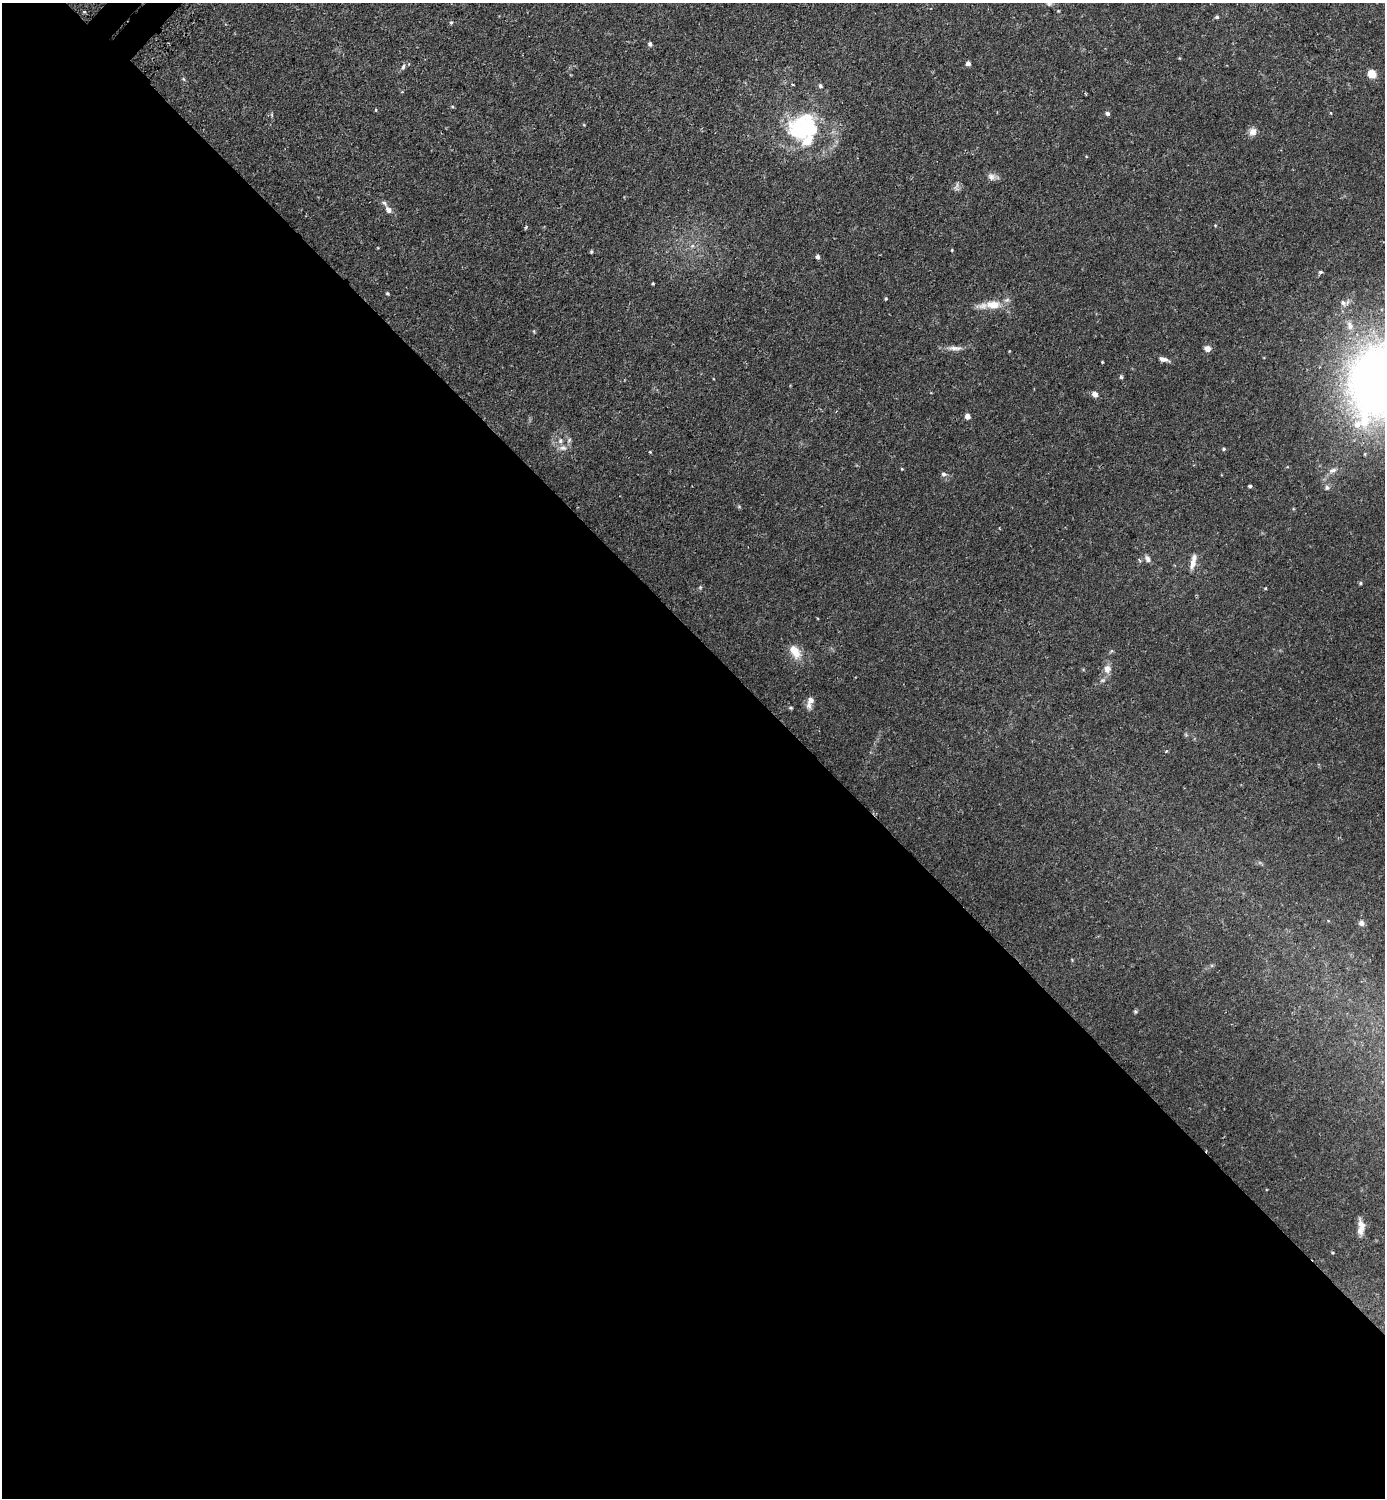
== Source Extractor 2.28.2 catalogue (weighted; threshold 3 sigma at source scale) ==
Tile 14 of 4 x 4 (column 2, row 4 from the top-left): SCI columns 1559-2941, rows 19-1514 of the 6036 x 6033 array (HDU 1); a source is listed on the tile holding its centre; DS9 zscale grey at full resolution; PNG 1387 x 1500 px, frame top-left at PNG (2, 3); no overlay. Shown black and unused: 58% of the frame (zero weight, under 2 of 3 exposures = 3% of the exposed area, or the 3 px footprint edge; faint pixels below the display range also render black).
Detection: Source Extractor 2.28.2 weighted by HDU 2 'WHT'; one run over the whole footprint, this tile lists its part. Background 0.0442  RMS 0.0047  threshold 0.021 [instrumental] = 3 sigma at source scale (4.5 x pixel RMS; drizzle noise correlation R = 1.50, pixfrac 1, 0.05/0.05 arcsec/px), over >= 5 px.
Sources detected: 63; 2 inside a brighter object's white glare — not listed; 6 inside a brighter listed object's ellipse — not listed separately; the other 55 listed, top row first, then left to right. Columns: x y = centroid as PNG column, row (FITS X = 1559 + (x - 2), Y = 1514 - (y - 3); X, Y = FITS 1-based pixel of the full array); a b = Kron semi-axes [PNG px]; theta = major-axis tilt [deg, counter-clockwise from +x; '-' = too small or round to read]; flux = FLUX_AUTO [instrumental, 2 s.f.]
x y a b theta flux
84 12 3 3 - 0.5
1217 17 5 4 - 0.68
451 23 4 4 - 0.7
650 44 5 4 - 1.2
968 63 5 4 - 1.8
403 67 8 5 63 1
1372 74 7 6 - 6.4
792 84 4 3 - 0.51
820 86 6 5 - 0.83
452 106 5 3 - 0.43
376 110 4 3 - 0.33
1107 113 5 4 - 1.2
1331 113 5 3 - 0.32
803 127 40 21 62 31
1253 131 9 8 - 2.9
991 177 10 9 - 2.1
956 187 13 5 76 1.4
388 210 9 6 -48 1.9
526 227 4 3 - 0.57
692 246 6 4 44 0.86
591 252 4 4 - 0.59
818 257 5 5 - 1
1320 272 6 4 3 0.76
387 293 4 4 - 0.55
886 299 5 4 - 0.45
1343 303 9 6 -54 1.7
993 305 21 11 -2 7
955 348 19 6 -3 2.7
1207 349 7 7 - 2.4
1163 359 12 6 -12 2
1102 362 4 3 - 0.37
1121 377 5 4 - 0.62
1378 381 91 69 76 280
1095 394 5 5 - 2.9
967 416 5 5 - 2.6
560 441 8 6 90 1.4
563 448 10 6 -9 1.9
1224 449 5 4 - 0.58
650 452 4 3 - 0.35
902 469 4 3 - 0.35
1333 470 12 6 22 1.9
943 474 7 6 - 1.1
1250 486 4 4 - 0.72
1327 488 7 6 - 1.1
1147 559 10 6 -63 1.6
1193 563 13 7 75 3.4
1360 583 5 4 - 0.56
795 651 17 9 -57 6.8
1107 669 11 9 -89 2.9
811 700 8 7 - 2.2
791 708 5 3 - 0.53
1166 751 4 3 - 0.5
1361 923 7 6 - 1.7
1135 1012 5 5 - 0.6
1361 1227 19 8 86 3.9
Isophote crosses this tile's border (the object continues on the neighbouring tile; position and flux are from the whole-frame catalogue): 1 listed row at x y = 1378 381